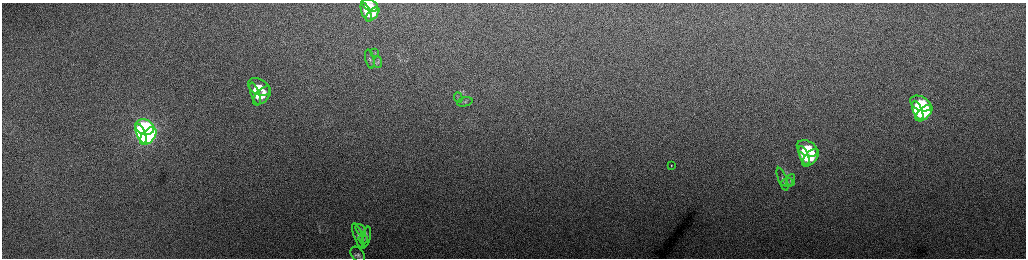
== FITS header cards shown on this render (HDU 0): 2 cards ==
NAXIS1  =                 2048 /fastest changing axis
NAXIS2  =                  512 /next to fastest changing axis

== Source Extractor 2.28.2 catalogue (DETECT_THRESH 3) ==
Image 2048 x 512 px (HDU 0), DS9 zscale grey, zoomed out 1/2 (1 PNG px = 2 x 2 image px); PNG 1028 x 260 px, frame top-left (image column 1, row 511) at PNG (2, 3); each listed source drawn as its Kron ellipse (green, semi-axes under 4 px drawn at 4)
Background 167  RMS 1.7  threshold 5.1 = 3 sigma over >= 5 px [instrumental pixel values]
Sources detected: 29; all 29 listed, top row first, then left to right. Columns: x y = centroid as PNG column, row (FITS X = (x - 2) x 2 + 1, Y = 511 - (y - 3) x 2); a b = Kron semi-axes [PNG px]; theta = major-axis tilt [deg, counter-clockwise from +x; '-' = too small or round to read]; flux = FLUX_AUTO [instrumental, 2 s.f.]
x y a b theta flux
370 5 9 5 -27 2300
366 12 10 3 -69 2600
373 14 9 4 47 2500
375 53 4 3 - 350
370 59 10 3 -76 790
378 62 6 3 -87 560
259 87 12 8 -27 4200
255 94 12 4 -70 3600
262 96 11 6 47 4000
458 98 5 2 - 420
465 102 8 3 12 490
921 104 11 7 -26 18000
918 110 10 4 -67 18000
924 113 10 5 44 20000
145 127 9 7 -19 62000
141 134 10 4 -67 62000
148 136 10 6 49 70000
807 148 11 7 -27 10000
804 156 10 4 -68 10000
810 158 10 6 47 10000
671 165 2 1 - 390
782 179 12 3 -69 810
790 181 7 3 67 580
787 182 6 2 5 460
361 230 6 4 -48 620
358 236 13 4 -70 970
366 237 10 4 77 720
363 239 5 4 - 440
358 255 9 6 -54 1100